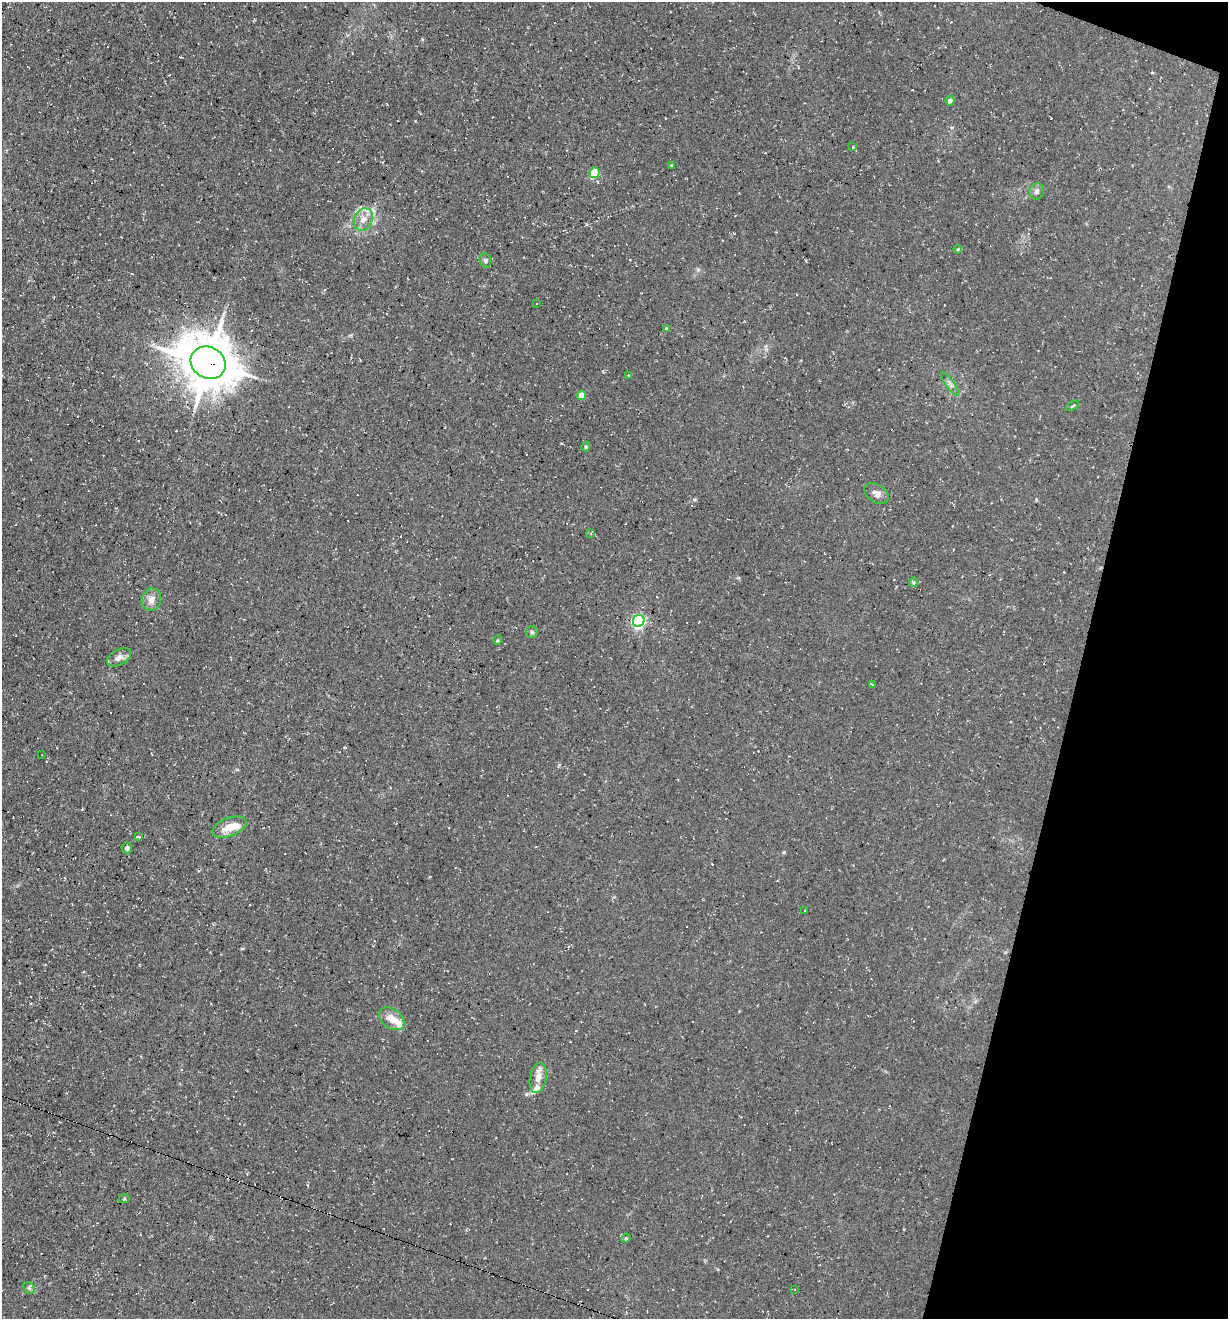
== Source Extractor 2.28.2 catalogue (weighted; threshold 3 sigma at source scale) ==
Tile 8 of 4 x 4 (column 4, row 2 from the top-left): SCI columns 3812-5037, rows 2638-3954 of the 5290 x 5272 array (HDU 1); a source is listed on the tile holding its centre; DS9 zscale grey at full resolution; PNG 1230 x 1321 px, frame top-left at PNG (2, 2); each listed source drawn as its Kron ellipse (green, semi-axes under 4 px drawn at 4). Shown black and unused: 13% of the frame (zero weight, under 3 of 4 exposures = <1% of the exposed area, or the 3 px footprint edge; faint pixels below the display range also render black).
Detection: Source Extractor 2.28.2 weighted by HDU 2 'WHT'; one run over the whole footprint, this tile lists its part. Background 0.0861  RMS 0.0059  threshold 0.0264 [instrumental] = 3 sigma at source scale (4.5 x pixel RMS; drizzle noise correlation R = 1.50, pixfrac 1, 0.05/0.05 arcsec/px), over >= 5 px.
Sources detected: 47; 8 cosmic-ray / hot-pixel residue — neither listed nor drawn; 3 inside a brighter listed object's ellipse — not listed separately; the other 36 listed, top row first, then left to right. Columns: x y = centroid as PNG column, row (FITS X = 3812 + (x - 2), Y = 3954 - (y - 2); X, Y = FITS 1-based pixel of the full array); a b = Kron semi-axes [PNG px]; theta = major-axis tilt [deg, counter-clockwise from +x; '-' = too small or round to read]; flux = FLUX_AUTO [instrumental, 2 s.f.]
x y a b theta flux
950 101 5 4 - 2.3
853 147 4 3 - 0.49
672 165 4 3 - 0.6
594 173 5 5 - 22
1037 191 8 7 - 2.1
363 219 11 9 64 5
958 249 4 3 - 0.5
485 260 7 5 -74 1.2
537 303 2 2 - 0.33
667 329 4 3 - 0.92
208 363 18 15 -29 2400
628 375 4 3 - 0.7
950 384 14 4 -54 2.2
581 395 4 4 - 8
1073 406 7 3 31 0.65
586 447 5 4 - 0.8
877 493 13 8 -32 3.5
590 533 4 4 - 0.73
913 582 5 4 - 0.64
151 600 11 9 72 4.1
639 621 6 5 - 110
532 632 6 5 - 0.98
498 640 5 3 - 0.56
119 657 13 7 30 3.3
872 684 4 2 - 0.36
41 755 2 2 - 0.33
229 827 18 9 21 7.5
139 837 4 3 - 2.1
127 848 5 5 - 1.5
805 910 3 2 - 0.53
392 1019 14 9 -38 6.4
538 1078 15 8 79 5.5
124 1199 6 3 19 0.64
626 1238 4 4 - 0.77
29 1288 6 5 - 1.1
795 1289 3 3 - 1.6
Overlapping masked pixels (flux is a lower limit): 1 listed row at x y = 208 363